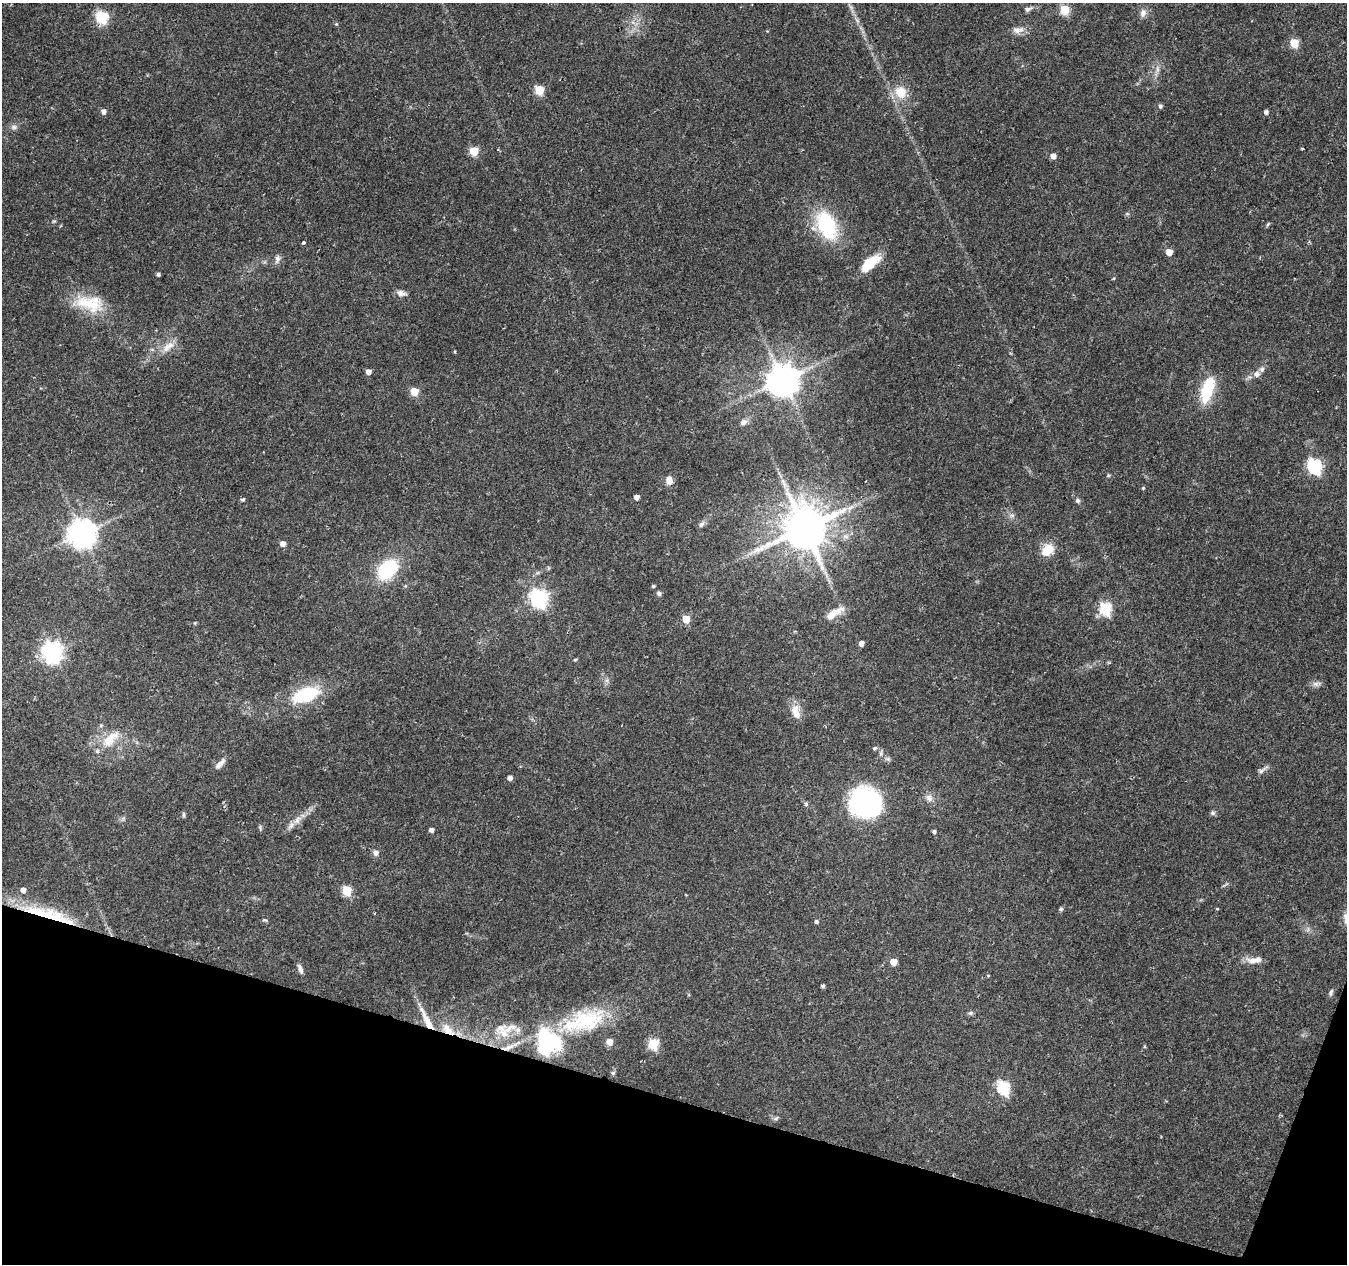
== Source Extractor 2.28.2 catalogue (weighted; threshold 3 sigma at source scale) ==
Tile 15 of 4 x 4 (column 3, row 4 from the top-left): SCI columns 2698-4042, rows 280-1541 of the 5387 x 5542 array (HDU 1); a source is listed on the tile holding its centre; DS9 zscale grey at full resolution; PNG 1349 x 1266 px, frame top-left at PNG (2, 3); no overlay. Shown black and unused: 14% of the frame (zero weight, under 2 of 3 exposures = <1% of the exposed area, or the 3 px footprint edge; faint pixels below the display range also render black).
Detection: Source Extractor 2.28.2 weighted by HDU 2 'WHT'; one run over the whole footprint, this tile lists its part. Background 0.0295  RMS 0.0033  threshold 0.015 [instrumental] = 3 sigma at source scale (4.5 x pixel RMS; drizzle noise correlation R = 1.50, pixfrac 1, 0.0396/0.0396 arcsec/px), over >= 5 px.
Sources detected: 114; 1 cosmic-ray / hot-pixel residue — not listed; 10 inside a brighter listed object's ellipse — not listed separately; the other 103 listed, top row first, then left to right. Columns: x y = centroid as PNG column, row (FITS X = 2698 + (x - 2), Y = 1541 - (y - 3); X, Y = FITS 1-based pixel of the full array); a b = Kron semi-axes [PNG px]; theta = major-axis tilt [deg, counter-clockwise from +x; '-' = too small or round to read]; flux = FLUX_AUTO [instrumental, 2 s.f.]
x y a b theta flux
1028 9 11 5 26 1.1
1065 10 5 5 - 17
1143 13 10 9 - 1.7
102 17 6 6 - 37
336 24 4 4 - 0.34
1018 30 17 9 5 2.5
1294 43 5 5 - 15
1157 69 9 4 82 1.1
539 90 5 5 - 16
901 92 15 15 - 6.4
1160 106 5 5 - 0.77
103 111 5 5 - 1.5
1266 112 5 5 - 1
14 127 9 6 -1 1
474 151 5 5 - 15
1053 156 5 5 - 2.5
1268 224 7 4 53 0.44
827 225 32 18 -66 26
61 226 3 3 - 0.4
303 243 4 3 - 1.2
1169 252 5 5 - 4.3
277 259 12 6 80 1.3
870 264 28 11 40 8
158 274 4 4 - 0.72
1114 279 4 4 - 0.49
401 293 13 7 -14 1.6
90 303 41 21 -12 14
168 347 22 9 37 4.1
455 352 3 2 - 0.41
368 372 4 4 - 2.1
1257 374 8 8 - 1.6
782 380 9 9 - 730
1207 389 34 13 74 13
414 392 5 5 - 11
743 422 10 7 29 1.5
1314 466 7 6 - 63
1108 476 6 3 20 0.37
669 480 9 7 -81 2.7
783 481 13 3 -55 1.1
1143 488 4 4 - 0.37
636 497 4 4 - 1.8
243 499 5 4 - 0.63
1077 500 6 6 - 0.73
850 507 12 5 44 1.5
1012 515 7 4 0 0.71
701 524 8 6 51 1.1
804 528 13 12 - 1500
82 533 9 9 - 470
283 544 5 5 - 2.1
1048 550 17 13 43 5.2
387 569 23 16 42 20
653 586 5 4 - 0.51
659 593 6 5 - 0.83
539 598 7 7 - 120
1105 608 6 6 - 36
834 613 29 9 34 4.1
686 619 5 5 - 8.7
195 623 5 4 - 0.41
861 643 4 4 - 2
52 652 8 7 - 190
575 660 5 3 - 0.35
1317 684 14 6 6 1.3
306 694 36 18 20 18
795 710 14 11 84 3.5
110 739 28 13 43 7.6
874 748 6 4 26 0.49
881 753 10 4 90 0.76
220 764 16 6 47 1.9
1262 770 18 5 37 1.2
510 778 4 4 - 1.7
929 798 10 9 - 1.9
865 802 31 27 -24 53
806 804 5 5 - 0.61
1213 813 7 6 - 0.72
183 815 8 4 -89 0.53
297 820 14 8 51 2.5
431 830 4 4 - 1.3
934 832 4 4 - 0.75
375 853 7 7 - 1.3
23 890 5 4 - 1.9
347 890 6 5 - 19
1061 909 6 5 - 0.62
374 913 3 2 - 0.33
49 915 73 11 -16 22
265 920 7 4 -22 0.46
816 921 5 4 - 0.76
1257 960 20 9 1 3
893 962 5 5 - 5.7
300 969 13 5 -71 1.4
988 975 3 3 - 0.45
823 986 4 3 - 0.77
1331 992 10 5 67 0.79
970 1013 7 5 -19 0.66
426 1019 38 7 -63 6.1
586 1020 52 29 17 26
510 1028 23 8 29 3.4
448 1030 20 10 -45 4.5
653 1043 6 5 - 24
545 1045 17 13 63 58
508 1047 19 5 20 2
613 1073 6 5 - 0.55
1003 1088 7 6 - 40
776 1118 7 5 42 0.64
Overlapping masked pixels (flux is a lower limit): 4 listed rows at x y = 49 915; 426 1019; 448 1030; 508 1047